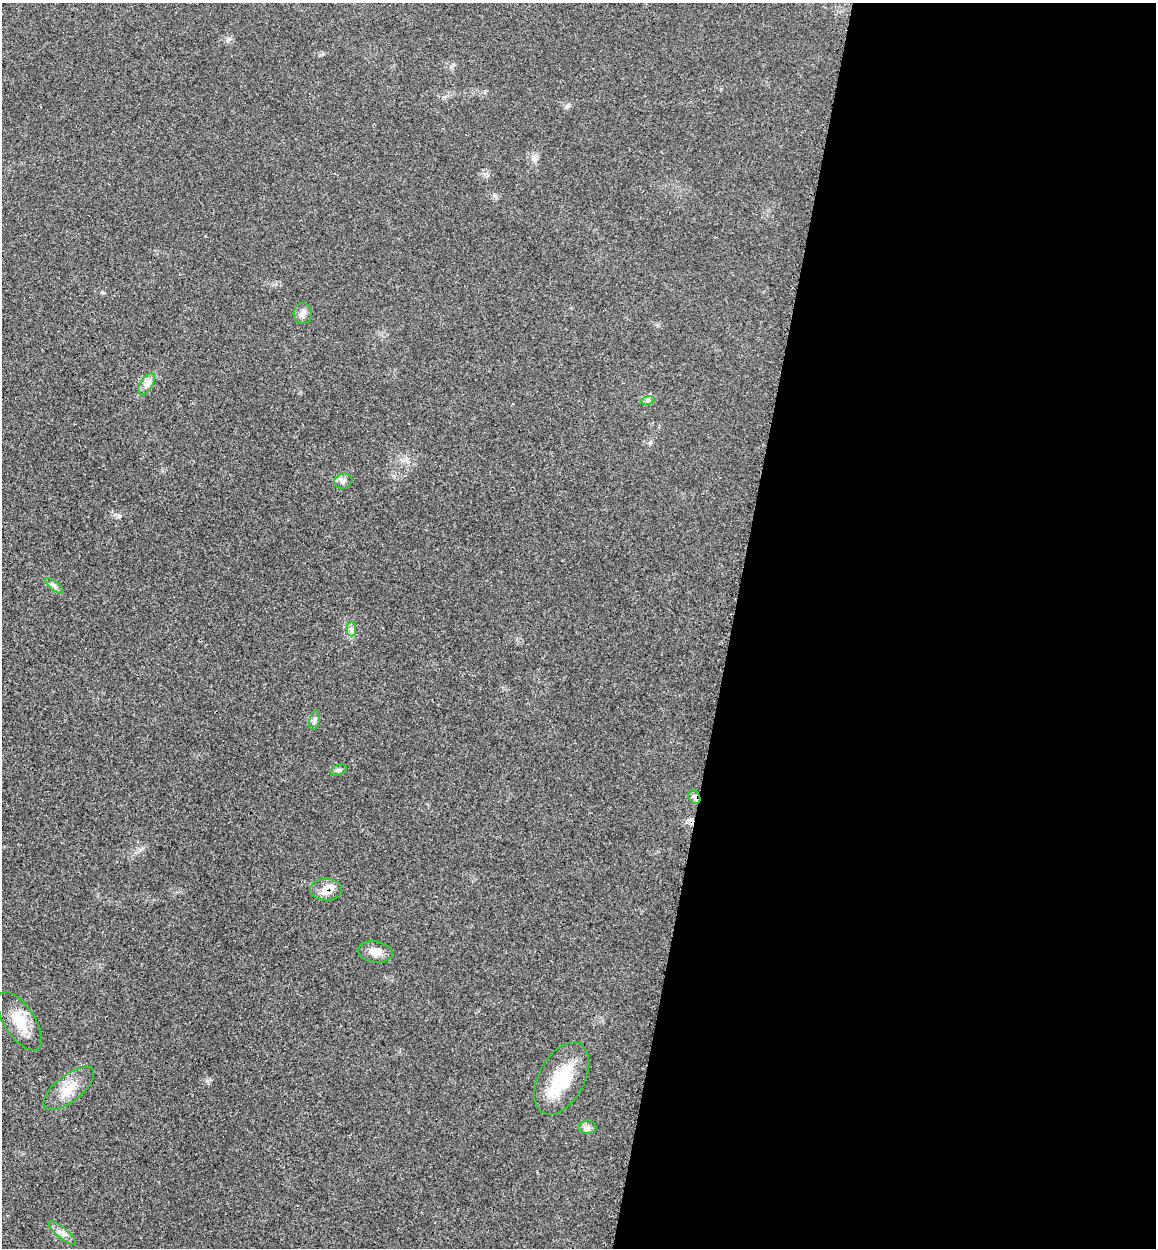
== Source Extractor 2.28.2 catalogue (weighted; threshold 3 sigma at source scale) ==
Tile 12 of 4 x 4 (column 4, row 3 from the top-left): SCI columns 3786-4939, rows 1337-2582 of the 5150 x 5164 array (HDU 1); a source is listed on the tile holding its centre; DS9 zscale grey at full resolution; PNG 1158 x 1250 px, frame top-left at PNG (2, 3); each listed source drawn as its Kron ellipse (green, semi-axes under 4 px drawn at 4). Shown black and unused: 37% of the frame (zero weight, under 3 of 4 exposures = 8% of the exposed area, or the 3 px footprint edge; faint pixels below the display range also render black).
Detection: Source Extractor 2.28.2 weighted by HDU 2 'WHT'; one run over the whole footprint, this tile lists its part. Background 0.0213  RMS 0.0033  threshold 0.0149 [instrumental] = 3 sigma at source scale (4.5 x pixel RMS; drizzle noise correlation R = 1.50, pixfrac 1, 0.05/0.05 arcsec/px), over >= 5 px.
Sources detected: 16; all 16 listed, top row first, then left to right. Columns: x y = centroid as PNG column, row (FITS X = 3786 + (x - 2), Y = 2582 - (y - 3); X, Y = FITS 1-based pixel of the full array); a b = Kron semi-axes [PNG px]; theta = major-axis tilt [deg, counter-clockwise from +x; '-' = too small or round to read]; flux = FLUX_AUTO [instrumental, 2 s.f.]
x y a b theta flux
303 314 10 9 - 1.6
147 384 12 6 57 1.7
648 400 7 4 18 0.61
343 481 9 7 19 1.2
54 586 11 3 -40 0.82
352 629 7 4 -90 0.92
314 720 10 5 80 0.87
339 770 8 5 26 0.74
694 797 7 5 -61 0.98
326 890 16 11 -3 3.3
375 952 17 10 -9 2.7
19 1021 33 15 -57 7.4
562 1078 39 22 62 15
69 1088 30 13 38 6.4
587 1127 9 6 0 1.1
62 1233 17 5 -40 1.8
Overlapping masked pixels (flux is a lower limit): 2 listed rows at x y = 694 797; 326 890
Unlisted compact peaks at least as high as the median listed source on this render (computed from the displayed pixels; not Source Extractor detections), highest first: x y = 119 516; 229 39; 207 1081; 568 106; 534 159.